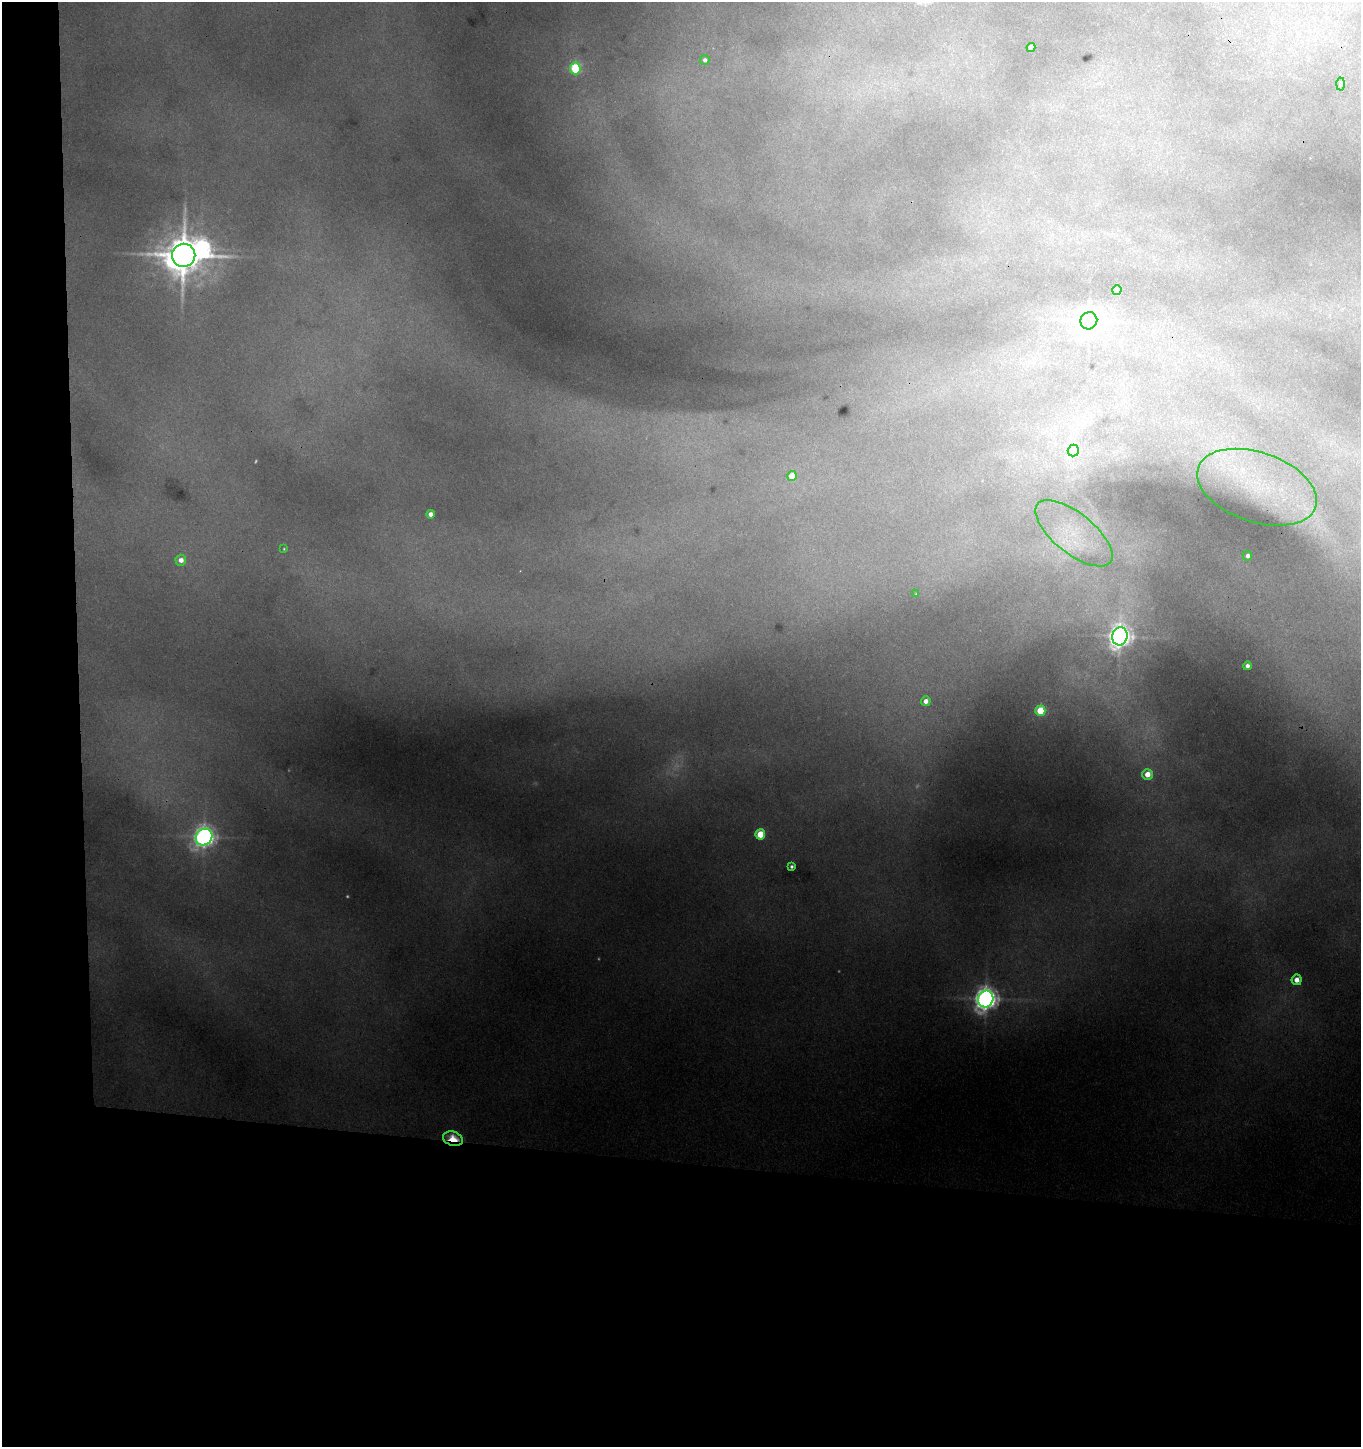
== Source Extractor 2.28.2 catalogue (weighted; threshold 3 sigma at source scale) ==
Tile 7 of 3 x 3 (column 1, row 3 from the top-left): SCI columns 189-1547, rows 11-1455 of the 4432 x 4355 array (HDU 1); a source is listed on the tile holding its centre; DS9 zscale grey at full resolution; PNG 1363 x 1449 px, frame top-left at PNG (2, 2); each listed source drawn as its Kron ellipse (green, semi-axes under 4 px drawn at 4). Shown black and unused: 24% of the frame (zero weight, under 3 of 4 exposures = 6% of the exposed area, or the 3 px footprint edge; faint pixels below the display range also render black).
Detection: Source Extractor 2.28.2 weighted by HDU 2 'WHT'; one run over the whole footprint, this tile lists its part. Background 0.18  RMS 0.01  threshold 0.0461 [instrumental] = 3 sigma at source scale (4.5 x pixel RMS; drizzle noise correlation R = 1.50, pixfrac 1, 0.05/0.05 arcsec/px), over >= 5 px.
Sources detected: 33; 3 too faint to see at this stretch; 1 inside a brighter object's white glare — neither listed nor drawn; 2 inside a brighter listed object's ellipse — not listed separately; the other 27 listed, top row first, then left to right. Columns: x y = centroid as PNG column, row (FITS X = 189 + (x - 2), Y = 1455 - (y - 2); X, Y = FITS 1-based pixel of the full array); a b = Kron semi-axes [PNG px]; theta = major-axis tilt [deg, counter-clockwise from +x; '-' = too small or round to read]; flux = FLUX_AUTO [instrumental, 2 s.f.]
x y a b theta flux
1031 47 4 4 - 9.1
705 60 5 5 - 3.5
575 68 6 5 - 91
1341 84 6 4 88 1.3
184 255 12 11 - 3700
1117 290 5 4 - 21
1089 321 9 8 - 1100
1073 451 6 5 - 91
792 476 5 5 - 19
1257 487 62 35 -19 110
430 514 4 4 - 6
1074 533 47 20 -39 62
284 549 4 3 - 0.9
1247 556 5 4 - 3.8
181 560 5 5 - 7.7
916 594 3 2 - 0.72
1120 636 9 7 75 900
1247 666 4 4 - 4.5
926 701 5 5 - 6.9
1040 711 5 5 - 42
1147 774 5 5 - 14
760 834 5 5 - 32
204 837 9 7 46 760
792 867 3 3 - 2.4
1297 980 5 5 - 11
986 999 8 7 - 1100
453 1139 10 7 -16 36
Overlapping masked pixels (flux is a lower limit): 1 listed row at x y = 453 1139